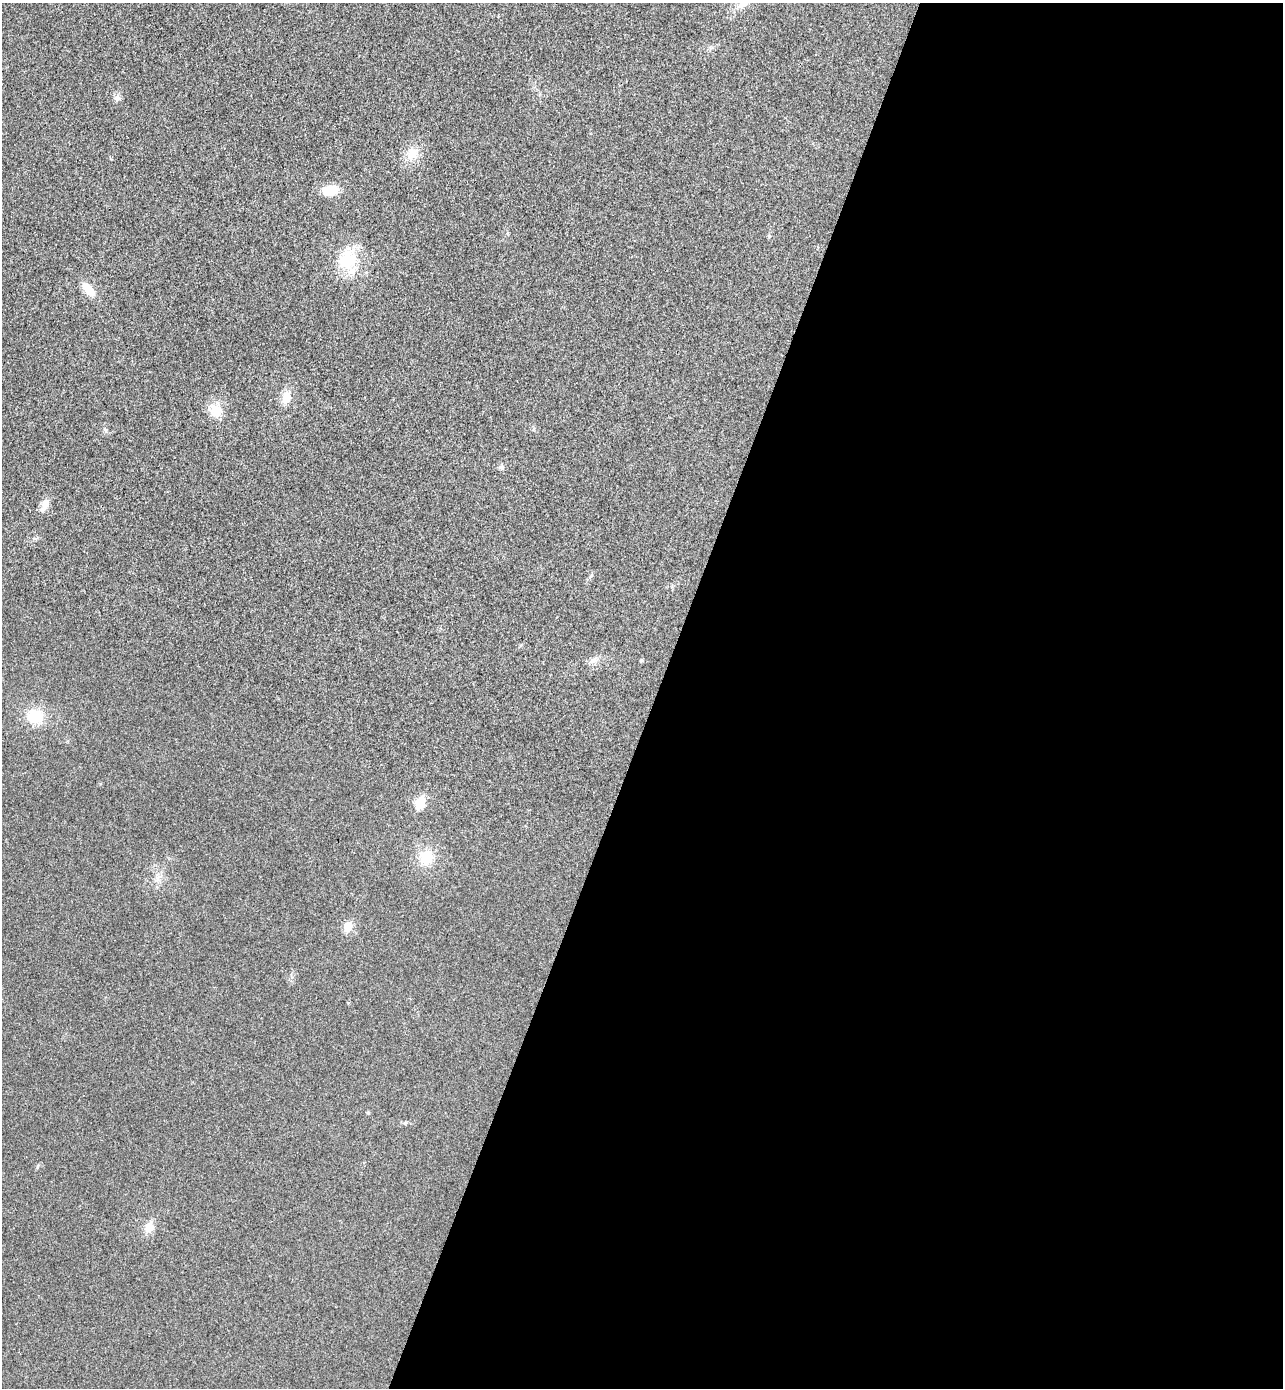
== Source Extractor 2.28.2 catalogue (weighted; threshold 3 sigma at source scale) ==
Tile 12 of 4 x 4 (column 4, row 3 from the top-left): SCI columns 4036-5316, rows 1418-2803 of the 5641 x 5604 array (HDU 1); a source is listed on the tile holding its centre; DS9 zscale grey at full resolution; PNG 1285 x 1390 px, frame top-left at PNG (2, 3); no overlay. Shown black and unused: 49% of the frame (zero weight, under 3 of 4 exposures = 6% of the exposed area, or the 3 px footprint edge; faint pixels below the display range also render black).
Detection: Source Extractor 2.28.2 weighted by HDU 2 'WHT'; one run over the whole footprint, this tile lists its part. Background 0.0198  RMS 0.0062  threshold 0.028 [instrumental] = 3 sigma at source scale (4.5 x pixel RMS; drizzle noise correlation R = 1.50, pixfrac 1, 0.05/0.05 arcsec/px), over >= 5 px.
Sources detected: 21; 1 inside a brighter listed object's ellipse — not listed separately; the other 20 listed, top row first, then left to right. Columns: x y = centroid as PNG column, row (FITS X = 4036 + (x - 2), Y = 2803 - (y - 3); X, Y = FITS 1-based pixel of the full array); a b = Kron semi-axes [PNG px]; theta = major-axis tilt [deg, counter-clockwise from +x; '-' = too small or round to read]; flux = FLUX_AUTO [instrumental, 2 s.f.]
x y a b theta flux
117 98 9 8 - 2.3
412 154 16 12 77 9.5
331 190 16 10 9 13
769 236 5 4 - 0.78
348 260 23 20 55 28
88 289 16 8 -48 10
286 397 19 11 69 6.4
215 411 20 16 -48 9.7
106 430 6 4 -71 1
501 467 7 7 - 1.8
46 504 13 9 -88 4.5
591 575 9 3 56 1.1
593 660 13 8 21 3.5
641 660 5 4 - 0.81
35 716 16 14 -15 19
420 802 7 5 71 29
426 857 15 13 76 16
157 878 11 6 -77 2.9
348 927 6 5 - 19
149 1227 13 10 69 7
Unlisted compact peaks at least as high as the median listed source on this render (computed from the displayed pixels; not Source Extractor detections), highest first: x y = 405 1123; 37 1167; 368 1113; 534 429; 292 977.